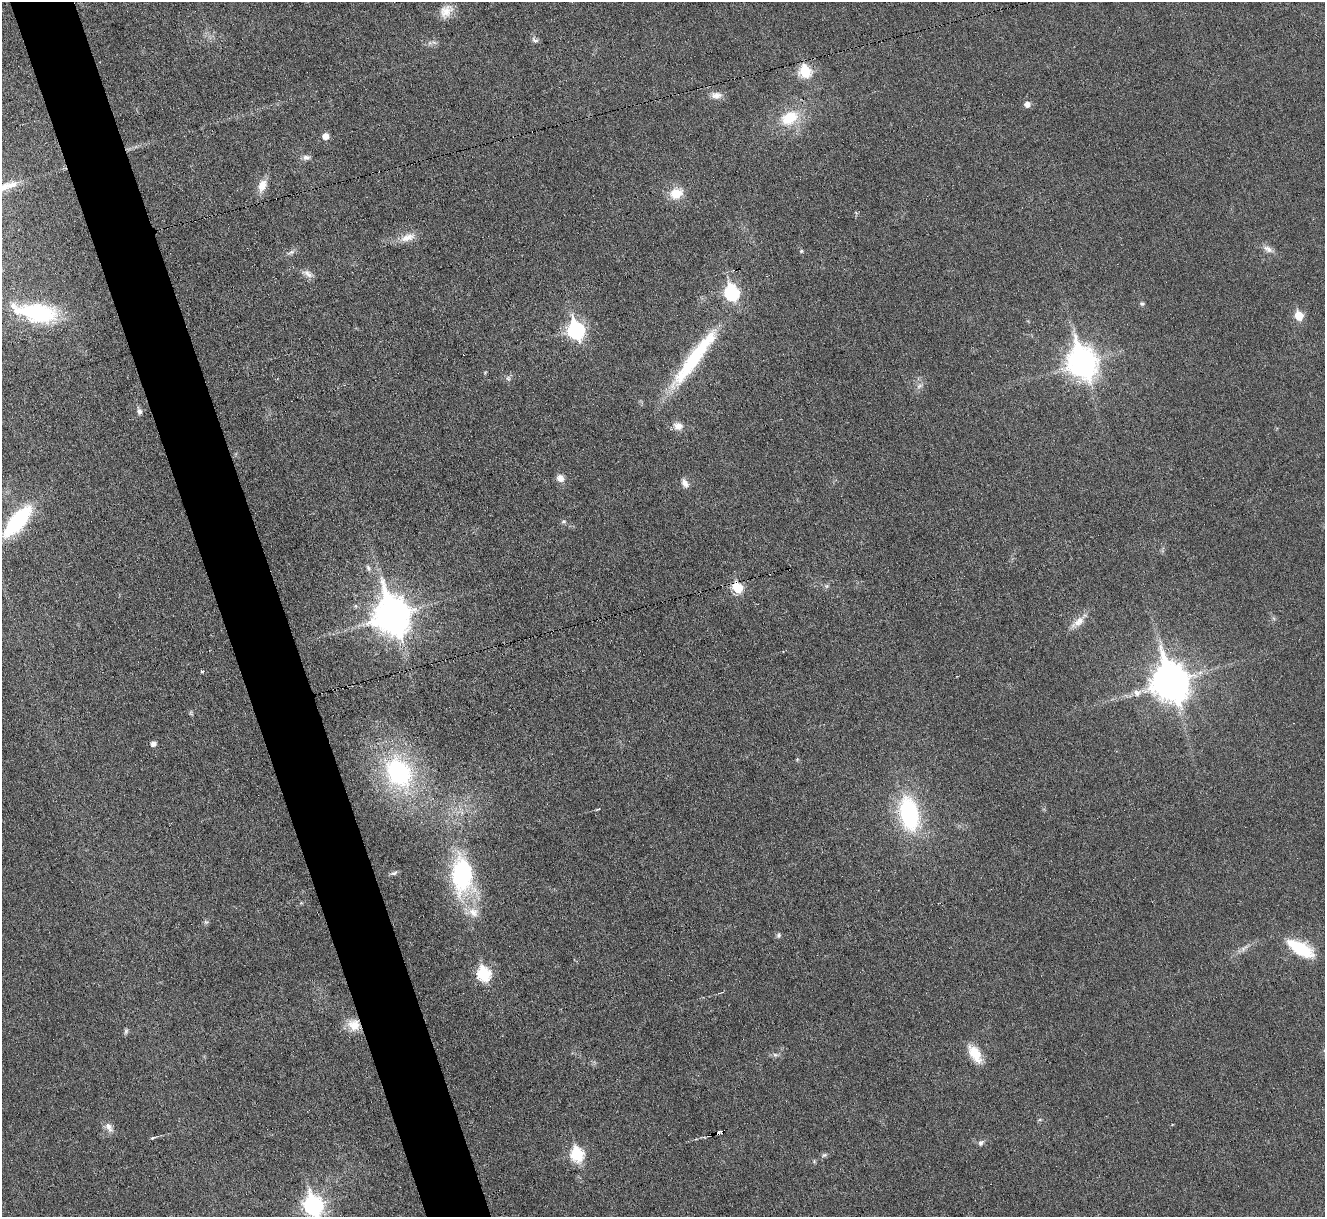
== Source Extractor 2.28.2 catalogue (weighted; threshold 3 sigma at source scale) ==
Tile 11 of 4 x 4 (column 3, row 3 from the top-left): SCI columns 2646-3968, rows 1361-2575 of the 5292 x 5276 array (HDU 1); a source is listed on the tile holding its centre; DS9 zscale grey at full resolution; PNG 1327 x 1219 px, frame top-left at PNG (2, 2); no overlay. Shown black and unused: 5% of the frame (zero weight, under 3 of 6 exposures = <1% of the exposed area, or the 3 px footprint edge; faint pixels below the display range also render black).
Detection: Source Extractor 2.28.2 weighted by HDU 2 'WHT'; one run over the whole footprint, this tile lists its part. Background 0.0461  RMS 0.0041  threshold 0.0168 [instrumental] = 3 sigma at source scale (4.09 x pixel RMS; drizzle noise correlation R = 1.36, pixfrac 0.8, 0.05/0.05 arcsec/px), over >= 5 px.
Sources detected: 64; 2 cosmic-ray / hot-pixel residue — not listed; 2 inside a brighter listed object's ellipse — not listed separately; the other 60 listed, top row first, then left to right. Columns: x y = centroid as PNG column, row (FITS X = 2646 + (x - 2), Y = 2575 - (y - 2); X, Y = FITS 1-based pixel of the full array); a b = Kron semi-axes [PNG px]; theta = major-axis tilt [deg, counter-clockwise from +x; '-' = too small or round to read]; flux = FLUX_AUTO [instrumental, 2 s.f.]
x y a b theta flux
446 11 19 13 49 4.8
535 40 10 6 -36 1.2
805 71 7 6 - 31
716 95 15 9 -1 2.7
1027 104 6 6 - 2.2
789 118 26 17 30 13
326 136 5 5 - 3.9
306 157 10 7 -4 1.5
262 185 16 9 69 4.7
676 193 14 11 19 7.6
407 237 22 10 18 4.5
1268 249 15 7 -26 2.4
801 251 4 4 - 0.54
291 252 12 5 21 1.2
308 274 16 7 -32 2.2
732 292 8 7 - 57
1142 304 7 5 -20 0.73
39 313 48 22 -11 32
1299 316 6 5 - 11
576 330 9 7 -72 98
694 358 92 14 53 37
1082 362 12 10 -71 500
508 378 8 6 -74 1
919 386 10 5 27 1.2
139 411 8 6 -80 1.4
678 426 13 10 -6 2.9
560 478 10 8 -52 2.5
685 483 12 7 -58 2.3
17 521 40 15 49 38
564 521 6 5 - 0.82
368 568 9 5 -66 1
827 586 6 5 - 0.8
737 588 6 5 - 24
392 615 14 11 -73 790
1078 622 23 10 38 4.2
201 671 3 3 - 0.71
1170 682 14 11 -72 930
1137 693 12 10 8 3
153 744 5 5 - 2
797 759 5 4 - 0.41
399 773 26 20 -57 52
909 814 31 17 -78 48
394 873 11 5 19 0.98
462 875 49 26 -86 47
206 922 6 6 - 0.75
779 935 7 6 - 0.81
1244 948 14 5 37 2
1300 948 29 12 -29 20
484 974 7 7 - 45
354 1025 17 15 -35 6.5
126 1031 8 5 74 0.82
975 1054 24 12 -58 7.8
775 1055 8 6 -20 1
109 1127 16 8 -60 2.5
153 1138 7 4 21 0.63
981 1143 8 6 48 1.1
577 1154 8 6 -76 37
824 1155 7 6 - 0.8
814 1161 5 5 - 0.49
313 1205 9 8 - 150
Overlapping masked pixels (flux is a lower limit): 2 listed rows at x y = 737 588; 354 1025
Isophote crosses this tile's border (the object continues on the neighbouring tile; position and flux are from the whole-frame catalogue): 1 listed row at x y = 313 1205